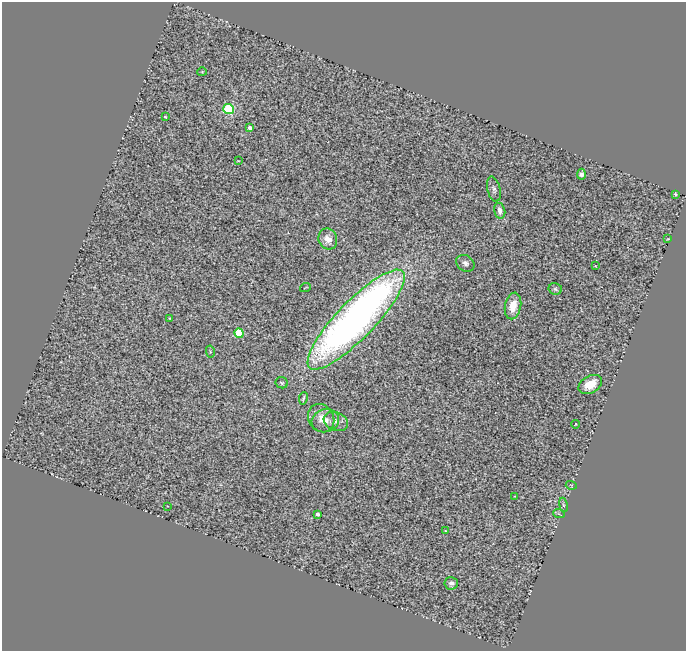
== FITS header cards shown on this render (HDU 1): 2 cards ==
NAXIS1  =                  684
NAXIS2  =                  649

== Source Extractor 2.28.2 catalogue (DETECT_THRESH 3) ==
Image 684 x 649 px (HDU 1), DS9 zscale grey, 1 PNG px = 1 image px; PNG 688 x 653 px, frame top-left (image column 1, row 649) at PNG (2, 2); each listed source drawn as its Kron ellipse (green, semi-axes under 4 px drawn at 4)
Background 1.23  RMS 0.15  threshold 0.438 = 3 sigma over >= 5 px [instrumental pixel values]
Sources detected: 35; all 35 listed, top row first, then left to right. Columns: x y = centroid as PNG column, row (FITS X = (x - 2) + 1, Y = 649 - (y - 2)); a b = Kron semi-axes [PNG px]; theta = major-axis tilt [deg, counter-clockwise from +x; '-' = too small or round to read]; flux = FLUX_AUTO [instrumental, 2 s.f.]
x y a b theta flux
202 72 5 4 - 11
229 109 5 5 - 1000
165 117 3 2 - 11
250 128 4 3 - 53
238 161 3 2 - 6.6
581 174 5 4 - 43
494 189 13 6 -76 36
675 194 4 3 - 13
500 211 8 5 -77 64
328 239 11 9 -68 130
668 239 4 2 - 7
465 263 10 7 -36 45
595 266 4 3 - 7.2
305 287 6 2 21 6.1
555 289 6 6 - 22
513 306 13 8 78 190
169 318 3 2 - 6.5
356 320 67 18 46 7900
239 333 5 4 - 470
210 351 6 4 -80 13
282 383 6 5 - 20
590 384 12 8 29 220
303 398 6 2 80 17
321 418 15 12 -58 130
325 421 14 11 13 98
336 421 12 9 -23 74
576 424 4 3 - 11
571 485 5 3 - 9
515 496 2 2 - 6.2
563 505 7 3 -81 16
167 506 2 2 - 5.6
317 514 4 3 - 45
559 514 6 3 -20 13
445 531 3 2 - 6.8
451 583 7 6 - 43